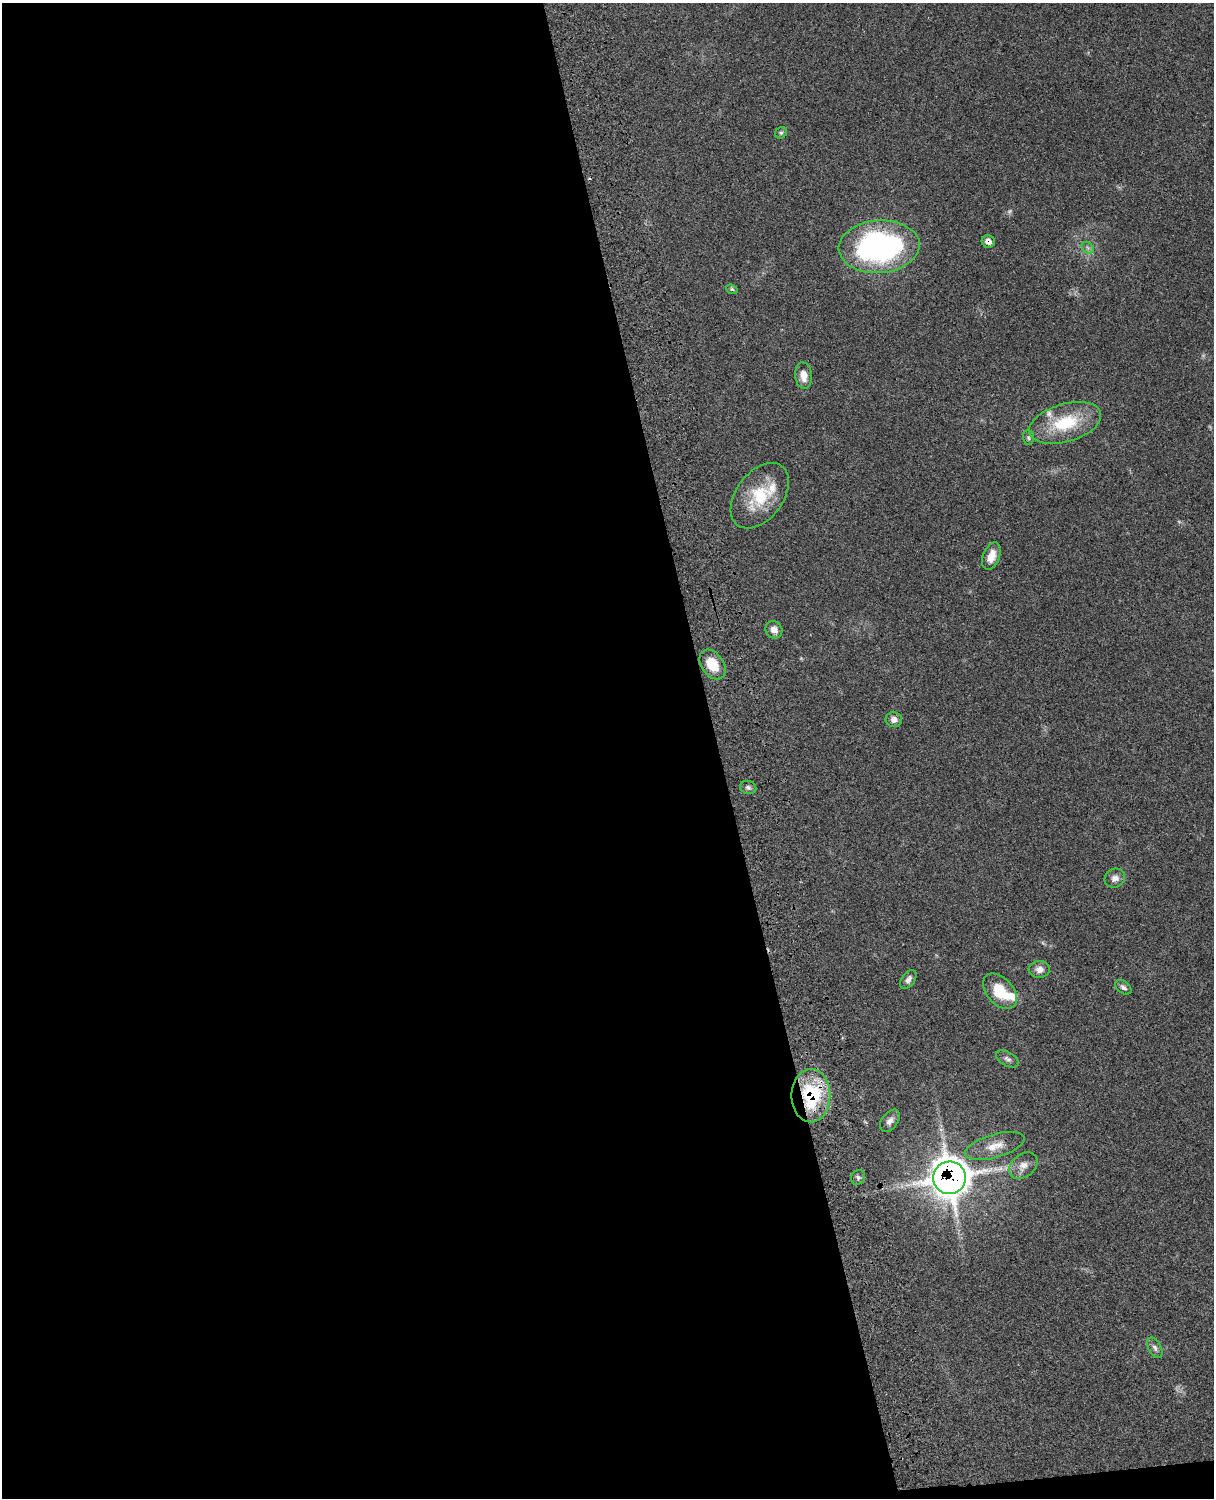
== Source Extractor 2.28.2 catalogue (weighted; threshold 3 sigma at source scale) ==
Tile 9 of 4 x 3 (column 1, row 3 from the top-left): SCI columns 123-1334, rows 276-1771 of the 5092 x 4924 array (HDU 1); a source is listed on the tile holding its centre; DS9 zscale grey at full resolution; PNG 1216 x 1500 px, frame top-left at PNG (2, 3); each listed source drawn as its Kron ellipse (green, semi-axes under 4 px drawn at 4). Shown black and unused: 60% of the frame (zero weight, under 3 of 4 exposures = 6% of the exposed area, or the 3 px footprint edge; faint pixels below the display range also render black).
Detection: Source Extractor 2.28.2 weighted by HDU 2 'WHT'; one run over the whole footprint, this tile lists its part. Background 0.0791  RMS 0.0058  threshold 0.026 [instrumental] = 3 sigma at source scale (4.5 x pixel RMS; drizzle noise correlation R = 1.50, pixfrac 1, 0.05/0.05 arcsec/px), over >= 5 px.
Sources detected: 31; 1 too faint to see at this stretch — neither listed nor drawn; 3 inside a brighter listed object's ellipse — not listed separately; the other 27 listed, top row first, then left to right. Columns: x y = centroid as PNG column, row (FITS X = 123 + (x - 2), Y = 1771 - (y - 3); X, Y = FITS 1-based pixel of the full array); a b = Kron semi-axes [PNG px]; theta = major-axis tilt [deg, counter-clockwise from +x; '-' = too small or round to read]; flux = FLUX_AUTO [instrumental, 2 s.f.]
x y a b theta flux
781 133 6 5 - 1
988 241 6 6 - 3.1
879 247 40 26 4 150
1088 248 7 5 -45 1.4
732 289 6 4 -22 0.93
804 376 13 8 -84 6
1065 423 37 19 16 29
1028 438 7 5 -87 1.2
760 496 37 23 53 27
991 556 14 8 69 6.9
774 630 9 8 - 3.6
713 664 16 11 -55 13
894 720 8 7 - 2.9
748 787 8 6 -15 1.8
1115 878 10 9 - 3.8
1039 969 11 8 3 3.5
908 979 10 6 54 2.3
1123 987 9 6 -38 1.9
1000 991 20 13 -49 18
1007 1059 12 7 -29 2.3
811 1096 27 19 90 44
890 1121 13 8 52 2.9
995 1146 31 11 16 9.4
1023 1166 16 11 40 5.5
858 1177 7 6 - 1.7
949 1178 16 16 - 1000
1155 1348 11 6 -60 2.2
Overlapping masked pixels (flux is a lower limit): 3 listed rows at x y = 988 241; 811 1096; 949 1178